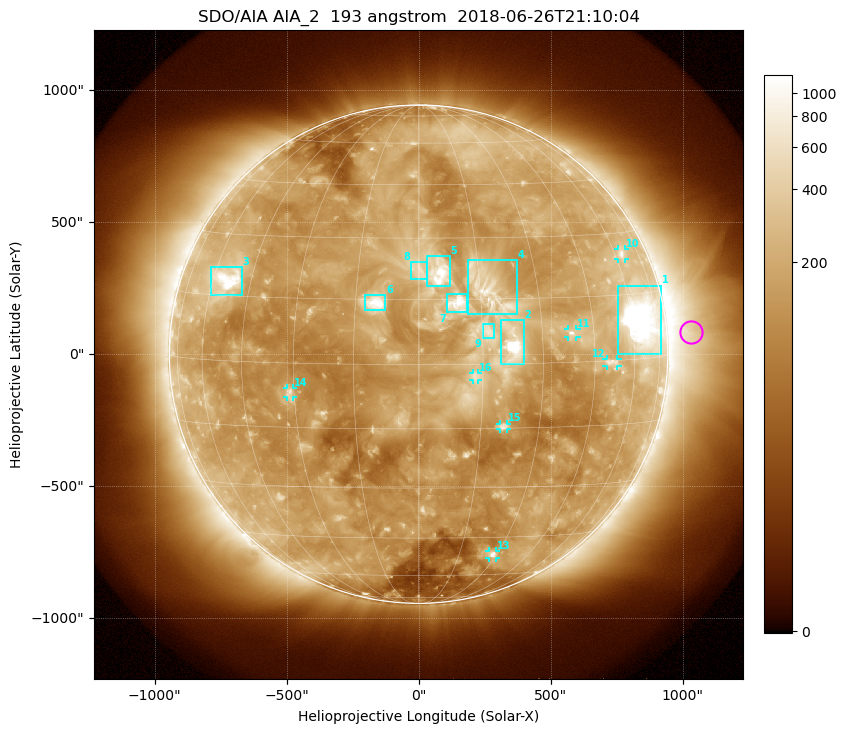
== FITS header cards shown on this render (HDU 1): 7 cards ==
TELESCOP= 'SDO/AIA'
INSTRUME= 'AIA_2'
WAVELNTH=                  193
WAVEUNIT= 'angstrom'
DATE-OBS= '2018-06-26T21:10:04.84'
CTYPE1  = 'HPLN-TAN'
CTYPE2  = 'HPLT-TAN'

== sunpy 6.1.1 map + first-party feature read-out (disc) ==
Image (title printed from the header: SDO/AIA AIA_2  193 angstrom  2018-06-26T21:10:04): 1024 x 1024 px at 2.4 arcsec/px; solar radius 944 arcsec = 393 px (full disc in frame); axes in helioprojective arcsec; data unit not stated in the header (colour bar unlabelled)
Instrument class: DISC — disc imager (sunpy class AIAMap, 193 A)
Bright regions (active regions / flare kernels): reference = the median radial profile (limb darkening/brightening removed); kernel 9 px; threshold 5 sigma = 300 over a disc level ~148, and >= 1.15x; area >= 12 px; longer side >= 9 px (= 22 arcsec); searched inside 0.97 R_sun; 16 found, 16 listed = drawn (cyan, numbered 1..; 7 of them under ~33 arcsec drawn as corner ticks so the feature stays visible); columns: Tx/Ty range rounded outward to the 5 arcsec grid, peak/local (2 s.f.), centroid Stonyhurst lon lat
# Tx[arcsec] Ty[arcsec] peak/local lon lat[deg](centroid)
1 755..920 0..260 22 +64 +8
2 310..400 -35..130 17 +22 +4
3 -785..-670 225..330 9.2 -54 +19
4 185..375 150..355 5.1 +17 +17
5 30..120 260..375 7.7 +5 +22
6 -205..-125 165..225 5.8 -10 +14
7 105..185 155..230 5.5 +9 +14
8 -30..30 285..350 3.4 +0 +22
9 240..285 60..115 2.9 +16 +8
10 755..785 360..400 4 +64 +25
11 565..600 65..95 6 +38 +7
12 710..755 -45..-20 4.4 +51 +0
13 265..295 -770..-745 5 +28 -51
14 -500..-475 -160..-130 4.6 -31 -7
15 310..335 -285..-265 4 +21 -15
16 205..225 -95..-70 2.7 +13 -3
Off-limb structures (1.02-1.3 R_sun): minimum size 162 px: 4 found; the strongest spans PA ~235..300 deg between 1.02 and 1.3 R_sun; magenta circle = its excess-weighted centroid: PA ~275 deg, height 1.1 R_sun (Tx ~1030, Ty ~85 arcsec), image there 3.8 x the reference